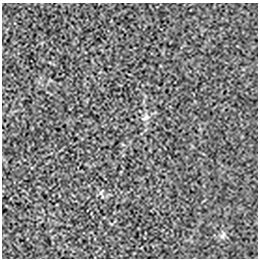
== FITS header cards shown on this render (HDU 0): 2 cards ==
NAXIS1  =                  256 / length of data axis 1
NAXIS2  =                  256 / length of data axis 2

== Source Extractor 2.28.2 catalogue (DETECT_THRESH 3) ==
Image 256 x 256 px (HDU 0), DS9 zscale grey, 1 PNG px = 1 image px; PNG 260 x 260 px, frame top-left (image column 1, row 256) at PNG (2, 3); no overlay
Background 3.70e-05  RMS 0.0029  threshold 0.00862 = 3 sigma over >= 5 px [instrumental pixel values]
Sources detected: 3; all 3 listed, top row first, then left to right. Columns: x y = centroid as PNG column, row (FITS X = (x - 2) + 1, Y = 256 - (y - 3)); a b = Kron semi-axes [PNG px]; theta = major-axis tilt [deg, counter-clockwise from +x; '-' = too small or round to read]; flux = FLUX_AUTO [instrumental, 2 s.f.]
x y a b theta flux
145 118 13 5 28 0.72
101 193 7 5 65 0.35
223 235 12 5 58 0.56